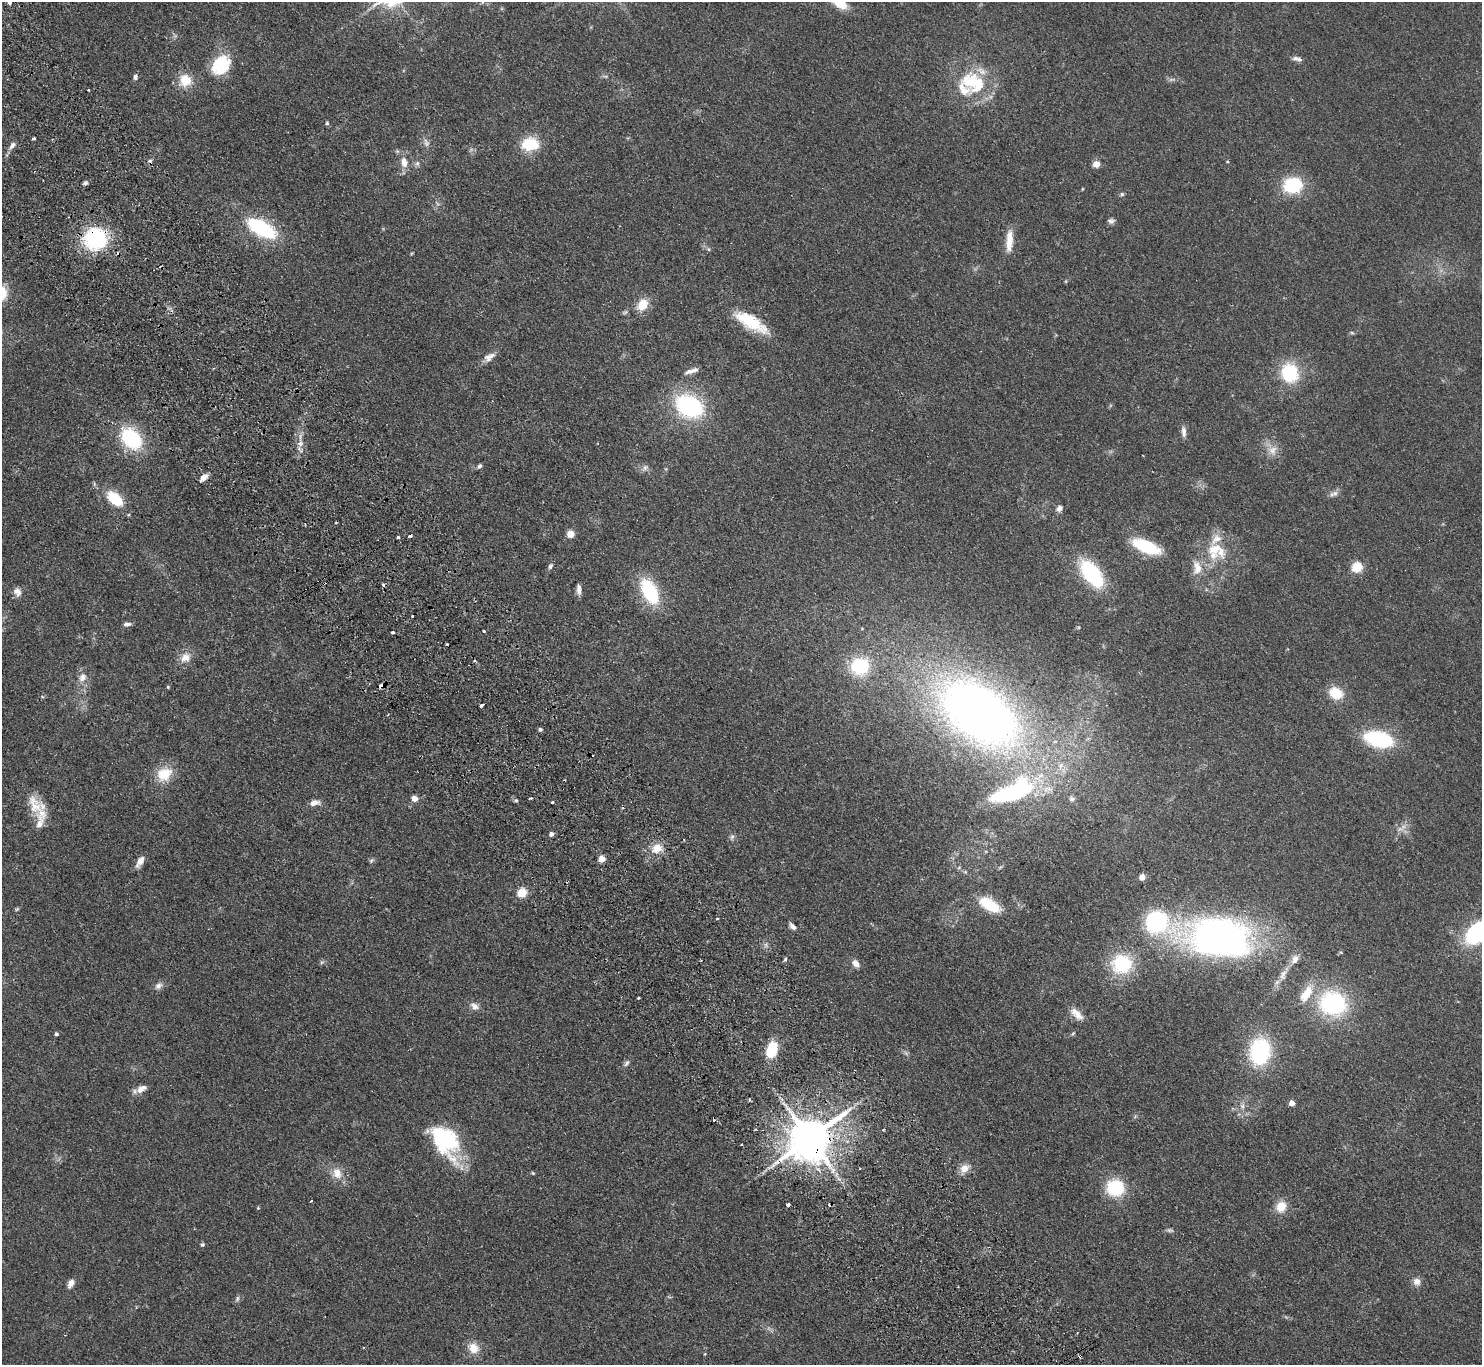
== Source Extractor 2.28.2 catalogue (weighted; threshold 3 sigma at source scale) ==
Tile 11 of 4 x 4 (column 3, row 3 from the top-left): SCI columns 3007-4486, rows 1699-3061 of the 6014 x 5985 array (HDU 1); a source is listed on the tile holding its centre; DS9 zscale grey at full resolution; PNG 1484 x 1367 px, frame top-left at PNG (2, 2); no overlay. Shown black and unused: <1% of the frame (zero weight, under 2 of 3 exposures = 3% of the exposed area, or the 3 px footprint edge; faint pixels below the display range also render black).
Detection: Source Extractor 2.28.2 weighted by HDU 2 'WHT'; one run over the whole footprint, this tile lists its part. Background 0.0514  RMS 0.0075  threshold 0.0337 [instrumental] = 3 sigma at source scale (4.5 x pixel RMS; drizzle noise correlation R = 1.50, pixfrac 1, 0.05/0.05 arcsec/px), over >= 5 px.
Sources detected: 167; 8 too faint to see at this stretch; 1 inside a brighter object's white glare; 8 cosmic-ray / hot-pixel residue — not listed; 15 inside a brighter listed object's ellipse — not listed separately; the other 135 listed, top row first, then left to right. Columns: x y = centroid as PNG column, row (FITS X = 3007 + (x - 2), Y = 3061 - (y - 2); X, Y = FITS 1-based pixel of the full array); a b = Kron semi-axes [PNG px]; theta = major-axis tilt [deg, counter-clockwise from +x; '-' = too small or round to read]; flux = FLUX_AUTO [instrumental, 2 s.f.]
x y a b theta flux
9 3 3 3 - 7.1
840 3 20 10 -30 14
1295 58 8 6 17 2.3
220 64 21 13 35 36
135 77 8 5 82 2.1
185 80 15 14 - 16
971 82 24 21 -9 38
88 90 2 2 - 0.72
327 123 5 4 - 1.2
34 138 3 3 - 2
530 144 20 15 4 25
12 145 10 6 46 3.1
404 162 14 9 -75 7.5
1228 162 4 3 - 0.76
417 164 8 6 76 2.1
1096 164 5 4 - 14
85 183 7 5 15 1.6
1293 185 23 19 7 34
1082 189 4 3 - 0.58
1122 194 6 6 - 1.3
1111 221 9 7 -5 2.3
262 228 32 15 -29 58
96 239 22 21 - 70
1009 241 27 8 86 12
708 249 6 5 - 1.2
642 305 17 12 52 12
751 322 44 15 -31 31
1352 333 5 5 - 1.1
489 357 17 9 37 5.4
691 371 19 5 18 4.6
1289 373 20 17 -69 39
689 406 21 15 -27 110
1184 432 14 6 -86 3.8
131 439 23 16 -47 56
300 444 8 7 - 4
1272 450 14 14 - 8.1
479 466 6 4 53 1.8
645 468 11 7 55 2.6
203 477 10 6 44 5
1335 493 9 7 32 3
115 499 18 10 -41 27
1059 508 7 6 - 3.7
305 525 3 3 - 0.64
571 534 5 5 - 20
410 536 3 3 - 5
398 537 3 3 - 2.8
1146 546 25 10 -23 46
1214 549 22 18 24 21
550 566 9 6 63 1.9
1357 567 5 5 - 54
1197 568 22 12 -82 11
1092 573 24 13 -53 75
383 585 3 3 - 3.9
579 589 13 5 -87 3.7
649 591 27 15 -62 49
17 592 12 9 -62 4.4
127 624 9 5 4 2.6
1079 627 5 5 - 0.93
484 631 3 3 - 1
392 632 3 3 - 3.5
447 644 3 2 - 1.7
185 657 16 12 34 8
860 666 18 17 - 44
82 677 14 10 63 6.4
382 686 5 3 - 13
168 687 5 3 - 0.72
1336 693 14 11 -28 18
482 705 4 3 - 7.7
979 713 89 51 -35 550
388 715 4 2 - 0.69
540 730 5 4 - 1.7
1379 739 23 12 -14 76
164 774 20 17 38 18
1011 793 42 14 15 92
414 798 6 5 - 5.7
530 798 5 2 - 0.77
1072 799 9 7 -17 2.7
516 800 5 5 - 1.1
552 802 3 3 - 2
314 803 12 7 12 4.9
34 805 34 16 -70 16
551 834 4 4 - 3.5
732 837 10 5 71 1.9
657 848 15 12 20 11
602 859 5 5 - 14
140 861 12 6 59 6.3
371 861 8 5 41 1.3
959 867 6 3 20 0.99
965 872 6 5 - 1.3
1142 877 5 5 - 5.5
522 893 5 5 - 41
990 905 23 11 -29 30
17 909 6 4 26 0.91
717 919 3 3 - 1.9
793 926 10 5 -43 3.1
1477 933 21 14 45 85
1219 937 67 38 -7 330
785 959 6 4 62 1.3
322 962 6 6 - 1.3
856 963 10 7 -47 4.6
1122 964 22 21 - 44
1283 974 20 10 62 8.1
158 986 12 8 35 3.7
1306 993 26 11 59 17
638 998 3 3 - 1.5
1333 1003 27 24 -15 88
474 1006 13 9 -31 4.2
1077 1014 20 9 -44 8
1073 1033 8 4 54 1.1
56 1034 4 4 - 1.4
772 1049 15 9 74 28
1260 1052 23 17 85 80
626 1063 11 5 49 2.1
141 1089 14 8 29 5.8
1292 1103 4 4 - 7.8
1242 1106 11 6 -85 3.5
883 1129 3 3 - 0.85
441 1137 54 22 -60 55
810 1138 13 11 40 3500
964 1168 14 9 35 6.8
337 1173 17 14 -73 9.9
533 1173 5 4 - 0.82
1115 1188 17 16 - 39
311 1201 3 2 - 0.88
788 1205 3 3 - 13
1281 1206 11 10 - 14
258 1208 5 4 - 0.77
1170 1230 11 5 -9 1.8
202 1245 6 5 - 1.2
1417 1282 10 9 - 4.6
71 1283 11 7 63 4.1
237 1299 9 5 74 1.7
473 1348 14 13 - 10
705 1354 5 3 - 0.68
1080 1356 4 3 - 2
Overlapping masked pixels (flux is a lower limit): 5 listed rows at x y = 96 239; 382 686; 979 713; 810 1138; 1080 1356
Isophote crosses this tile's border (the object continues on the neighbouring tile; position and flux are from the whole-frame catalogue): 3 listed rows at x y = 9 3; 840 3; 1477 933